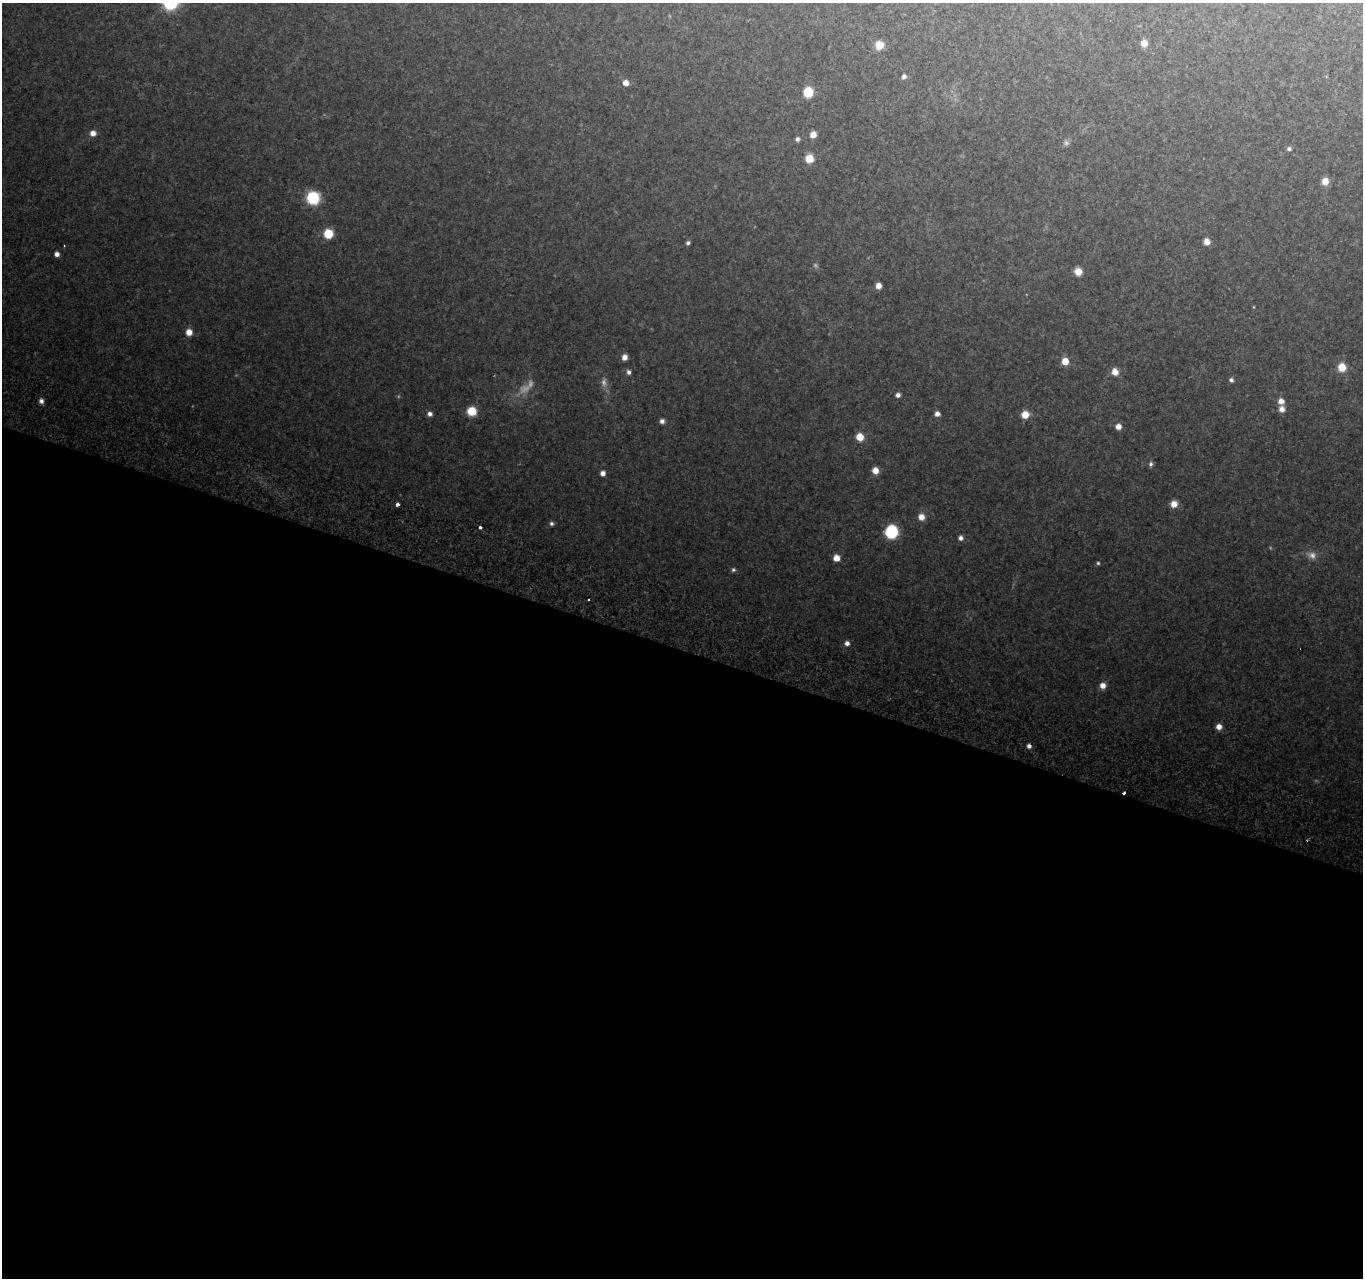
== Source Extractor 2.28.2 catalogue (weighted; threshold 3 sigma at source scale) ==
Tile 14 of 4 x 4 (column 2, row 4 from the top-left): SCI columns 1388-2748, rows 277-1552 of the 5501 x 5715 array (HDU 1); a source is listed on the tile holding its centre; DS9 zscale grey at full resolution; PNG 1365 x 1280 px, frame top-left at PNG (2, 3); no overlay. Shown black and unused: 49% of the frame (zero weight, under 2 of 3 exposures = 3% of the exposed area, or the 3 px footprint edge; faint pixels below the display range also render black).
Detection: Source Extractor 2.28.2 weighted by HDU 2 'WHT'; one run over the whole footprint, this tile lists its part. Background 0.176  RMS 0.013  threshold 0.0572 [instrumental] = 3 sigma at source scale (4.5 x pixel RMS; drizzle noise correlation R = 1.50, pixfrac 1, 0.0396/0.0396 arcsec/px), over >= 5 px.
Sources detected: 63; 7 too faint to see at this stretch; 1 cosmic-ray / hot-pixel residue — not listed; the other 55 listed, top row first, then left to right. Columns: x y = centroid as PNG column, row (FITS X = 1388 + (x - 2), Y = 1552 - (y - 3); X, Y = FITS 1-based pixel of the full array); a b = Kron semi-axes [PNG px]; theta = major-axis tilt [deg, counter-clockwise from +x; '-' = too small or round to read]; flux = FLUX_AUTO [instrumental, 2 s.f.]
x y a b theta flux
1144 43 6 6 - 12
879 45 8 7 - 17
904 76 5 5 - 3.8
626 83 6 5 - 12
808 92 7 6 - 49
93 133 7 6 - 8.9
813 134 6 5 - 11
797 139 6 5 - 3.2
1289 149 5 5 - 3.1
809 158 7 7 - 23
1325 181 6 6 - 14
313 198 9 8 - 75
328 234 7 7 - 37
1207 242 6 5 - 11
688 243 5 4 - 2.9
64 246 2 2 - 1.1
57 254 5 5 - 5.8
1078 271 7 7 - 13
878 286 5 5 - 8.9
189 332 6 6 - 13
624 357 6 5 - 8
1065 361 6 6 - 20
1342 367 7 7 - 24
629 372 6 5 - 3.8
1115 372 7 7 - 12
1231 380 6 5 - 3.3
898 395 5 5 - 5
41 401 7 6 - 4.6
1281 401 7 7 - 8.7
1282 409 7 6 - 8.3
472 411 7 7 - 32
430 414 5 5 - 4.9
937 414 5 5 - 6.6
1025 414 6 6 - 20
662 421 5 5 - 4.6
1118 426 6 6 - 9.3
860 437 7 6 - 20
1151 464 6 5 - 3.3
875 470 6 6 - 12
603 473 5 5 - 6.7
398 504 4 3 - 6.9
1174 504 8 8 - 10
921 517 7 7 - 11
551 523 6 6 - 3.1
480 527 3 3 - 12
891 532 8 8 - 120
960 538 6 6 - 5
836 558 6 6 - 13
1098 563 5 4 - 1.9
733 570 6 5 - 2.5
589 600 3 3 - 2.6
847 643 6 6 - 5.7
1103 685 7 6 - 9.7
1219 727 6 6 - 9.5
1124 793 3 3 - 23
Overlapping masked pixels (flux is a lower limit): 1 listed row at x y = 1124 793